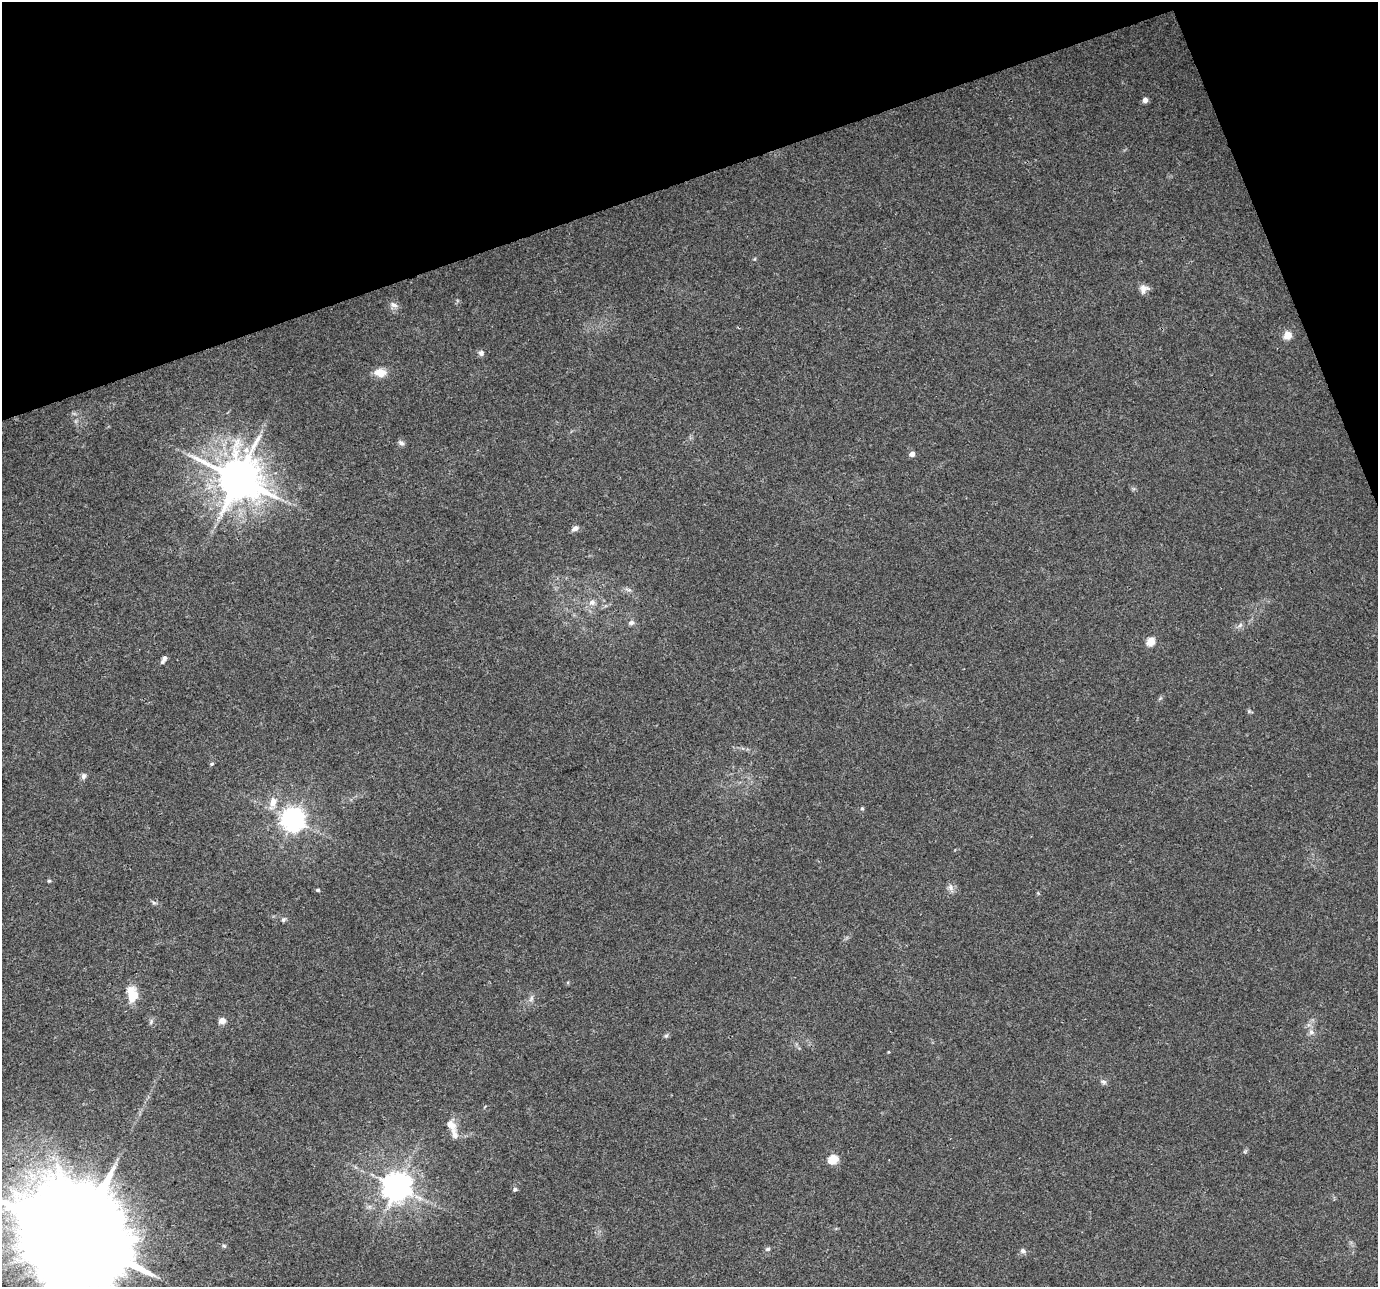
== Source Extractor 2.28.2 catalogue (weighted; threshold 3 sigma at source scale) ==
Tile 3 of 4 x 4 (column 3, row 1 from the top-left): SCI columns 2755-4130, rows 3987-5271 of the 5506 x 5346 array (HDU 1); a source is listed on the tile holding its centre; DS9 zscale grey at full resolution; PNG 1380 x 1289 px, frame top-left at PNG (2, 2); no overlay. Shown black and unused: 17% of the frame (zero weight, under 3 of 4 exposures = <1% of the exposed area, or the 3 px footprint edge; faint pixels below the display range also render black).
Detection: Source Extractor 2.28.2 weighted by HDU 2 'WHT'; one run over the whole footprint, this tile lists its part. Background 0.0199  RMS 0.003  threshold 0.0133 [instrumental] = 3 sigma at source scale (4.5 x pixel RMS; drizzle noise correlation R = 1.50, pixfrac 1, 0.0396/0.0396 arcsec/px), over >= 5 px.
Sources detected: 44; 2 inside a brighter listed object's ellipse — not listed separately; the other 42 listed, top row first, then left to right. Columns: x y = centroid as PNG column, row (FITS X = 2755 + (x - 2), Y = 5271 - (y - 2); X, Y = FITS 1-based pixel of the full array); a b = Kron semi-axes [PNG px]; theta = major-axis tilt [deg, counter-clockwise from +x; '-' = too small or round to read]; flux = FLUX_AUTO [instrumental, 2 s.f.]
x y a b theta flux
1145 100 5 5 - 1.7
1144 289 11 9 37 1.8
394 305 13 6 -28 1.3
1288 335 5 5 - 6.6
481 353 7 7 - 0.96
380 372 14 9 -4 3.7
401 443 9 6 -29 0.92
912 454 5 5 - 1.8
238 478 13 12 - 1200
575 528 9 6 32 1.2
592 602 9 8 - 1.6
631 623 8 6 24 0.86
1240 625 8 4 45 0.71
1151 641 5 5 - 8.1
164 659 9 4 61 1.1
1249 711 6 5 - 0.45
212 764 5 4 - 0.44
84 776 8 6 86 0.88
273 802 14 8 72 3.2
862 808 5 5 - 0.39
293 819 7 7 - 270
49 881 5 4 - 0.37
950 887 9 6 -83 1.1
318 890 4 4 - 0.51
154 903 6 4 -19 0.51
283 920 6 6 - 0.58
133 996 14 10 70 5.5
531 999 10 5 64 0.97
222 1021 5 4 - 4
151 1022 8 5 67 0.63
1311 1032 8 7 - 1.1
666 1036 6 5 - 0.53
888 1052 4 3 - 0.24
1103 1082 9 5 -17 0.75
451 1125 15 10 -42 2.7
833 1159 5 5 - 14
397 1187 8 8 - 450
515 1189 6 5 - 0.65
79 1239 34 26 9 12000
224 1246 5 5 - 0.44
768 1249 6 5 - 0.64
1023 1251 7 6 - 0.91
Overlapping masked pixels (flux is a lower limit): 1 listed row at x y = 79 1239
Isophote crosses this tile's border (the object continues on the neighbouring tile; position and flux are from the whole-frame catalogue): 1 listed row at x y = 79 1239